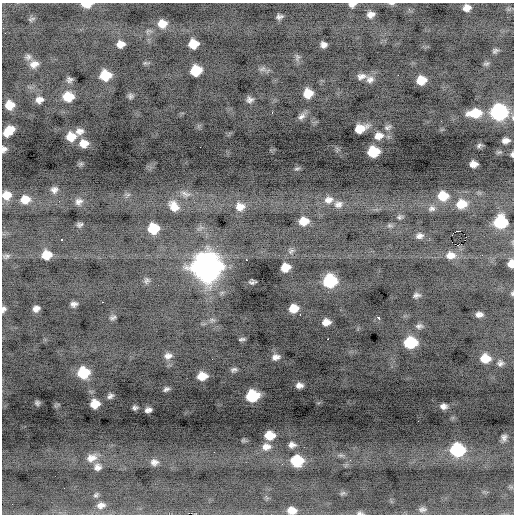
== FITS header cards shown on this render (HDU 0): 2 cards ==
NAXIS1  =                  512 / Axis length
NAXIS2  =                  512 / Axis length

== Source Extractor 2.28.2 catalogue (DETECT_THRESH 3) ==
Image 512 x 512 px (HDU 0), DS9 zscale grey, 1 PNG px = 1 image px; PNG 516 x 516 px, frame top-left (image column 1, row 512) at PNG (2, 3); no overlay
Background -0.89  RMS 0.92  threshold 2.76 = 3 sigma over >= 5 px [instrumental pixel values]
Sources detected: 135; all 135 listed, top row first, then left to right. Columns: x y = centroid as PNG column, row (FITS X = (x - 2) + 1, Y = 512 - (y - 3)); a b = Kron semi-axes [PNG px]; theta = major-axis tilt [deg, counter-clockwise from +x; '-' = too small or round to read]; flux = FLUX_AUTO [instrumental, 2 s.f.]
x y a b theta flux
392 3 8 3 0 110
86 4 10 5 -1 890
352 5 9 6 11 260
467 8 7 6 - 420
371 14 8 6 20 350
279 17 7 5 11 190
31 19 9 5 24 120
162 24 11 10 - 730
120 44 8 7 - 470
193 44 8 8 - 1100
323 45 6 6 - 280
495 51 7 6 - 150
28 57 9 8 - 220
297 57 11 7 80 190
34 64 12 9 11 470
486 64 9 4 1 110
262 69 10 6 26 220
196 70 9 8 - 1600
105 75 10 9 - 1700
398 75 2 2 - 270
361 76 13 8 11 350
370 79 11 10 - 350
69 80 6 6 - 200
421 80 8 7 - 1000
308 93 8 8 - 960
130 96 7 7 - 170
68 97 11 9 -4 1200
39 100 9 7 12 370
250 100 8 7 - 250
9 105 8 7 - 780
499 112 10 9 - 11000
272 113 3 2 - 84
475 113 14 8 5 1500
301 116 11 7 36 260
441 121 2 2 - 120
387 127 10 6 19 180
360 129 11 7 21 940
9 131 11 7 43 970
79 131 11 8 5 340
379 136 11 9 15 520
71 137 9 9 - 920
506 141 7 5 10 280
84 143 9 8 - 650
479 145 7 5 50 110
200 147 2 2 - 65
4 149 5 5 - 190
373 152 9 8 - 2100
512 154 4 3 - 100
473 164 7 6 - 410
297 169 9 3 11 97
54 190 9 9 - 290
128 194 9 4 -8 130
185 194 15 8 -22 400
6 195 9 9 - 740
443 196 11 9 0 1400
25 199 12 10 8 830
329 200 14 11 16 590
79 202 12 10 33 370
338 204 13 11 7 480
461 204 12 10 11 1100
174 206 15 11 -52 780
240 207 13 11 -5 710
432 208 11 9 8 320
400 217 9 8 - 200
304 221 11 9 10 950
501 222 10 9 - 4100
80 225 8 6 14 180
390 225 9 6 -5 190
153 228 9 9 - 1900
458 231 3 2 - 5600
419 236 11 8 8 330
62 239 3 3 - 150
458 245 5 3 - 1800
291 251 10 8 45 290
46 255 11 9 9 1000
451 255 14 10 2 660
6 256 12 7 8 230
246 260 3 2 - 320
511 264 7 5 84 530
206 267 13 12 - 70000
285 267 8 7 - 900
147 280 9 8 - 200
330 281 10 9 - 5400
252 282 7 4 5 160
512 294 6 4 -89 91
416 295 9 6 12 200
102 302 3 2 - 590
74 304 7 5 2 240
293 308 8 7 - 910
3 309 8 5 75 210
36 309 7 6 - 310
300 314 3 2 - 280
479 314 7 5 3 250
113 317 9 5 17 160
378 317 4 3 - 250
212 320 8 6 10 170
326 322 8 6 8 520
419 326 10 7 -3 200
242 339 6 3 8 110
328 339 3 2 - 97
410 342 10 8 2 3200
168 356 11 9 8 370
276 357 10 7 8 340
485 358 9 8 - 960
500 363 8 8 - 210
234 369 8 5 13 160
83 373 10 9 - 2500
202 376 8 7 - 920
299 385 7 5 4 300
166 389 6 4 26 150
110 396 6 5 - 180
252 396 10 8 8 3600
37 403 5 5 - 130
95 404 8 7 - 930
443 406 6 5 - 250
135 408 5 4 - 140
148 410 6 5 - 220
270 435 9 7 1 1100
504 437 7 5 73 210
292 445 9 7 0 280
266 447 12 9 8 460
457 450 10 9 - 5100
214 452 2 2 - 61
341 455 9 4 -8 160
91 458 14 9 21 540
297 460 10 9 - 2400
350 460 3 3 - 90
154 462 10 8 -2 310
98 467 9 9 - 320
343 493 9 4 26 89
96 495 7 5 34 110
101 505 10 7 12 310
422 509 10 7 -2 200
292 510 8 6 -5 510
360 513 9 5 -5 130
At the frame edge (FLAGS 8, measured only in part): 12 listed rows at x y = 392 3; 86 4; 352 5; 475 113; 4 149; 512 154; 6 195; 511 264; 512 294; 3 309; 292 510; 360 513